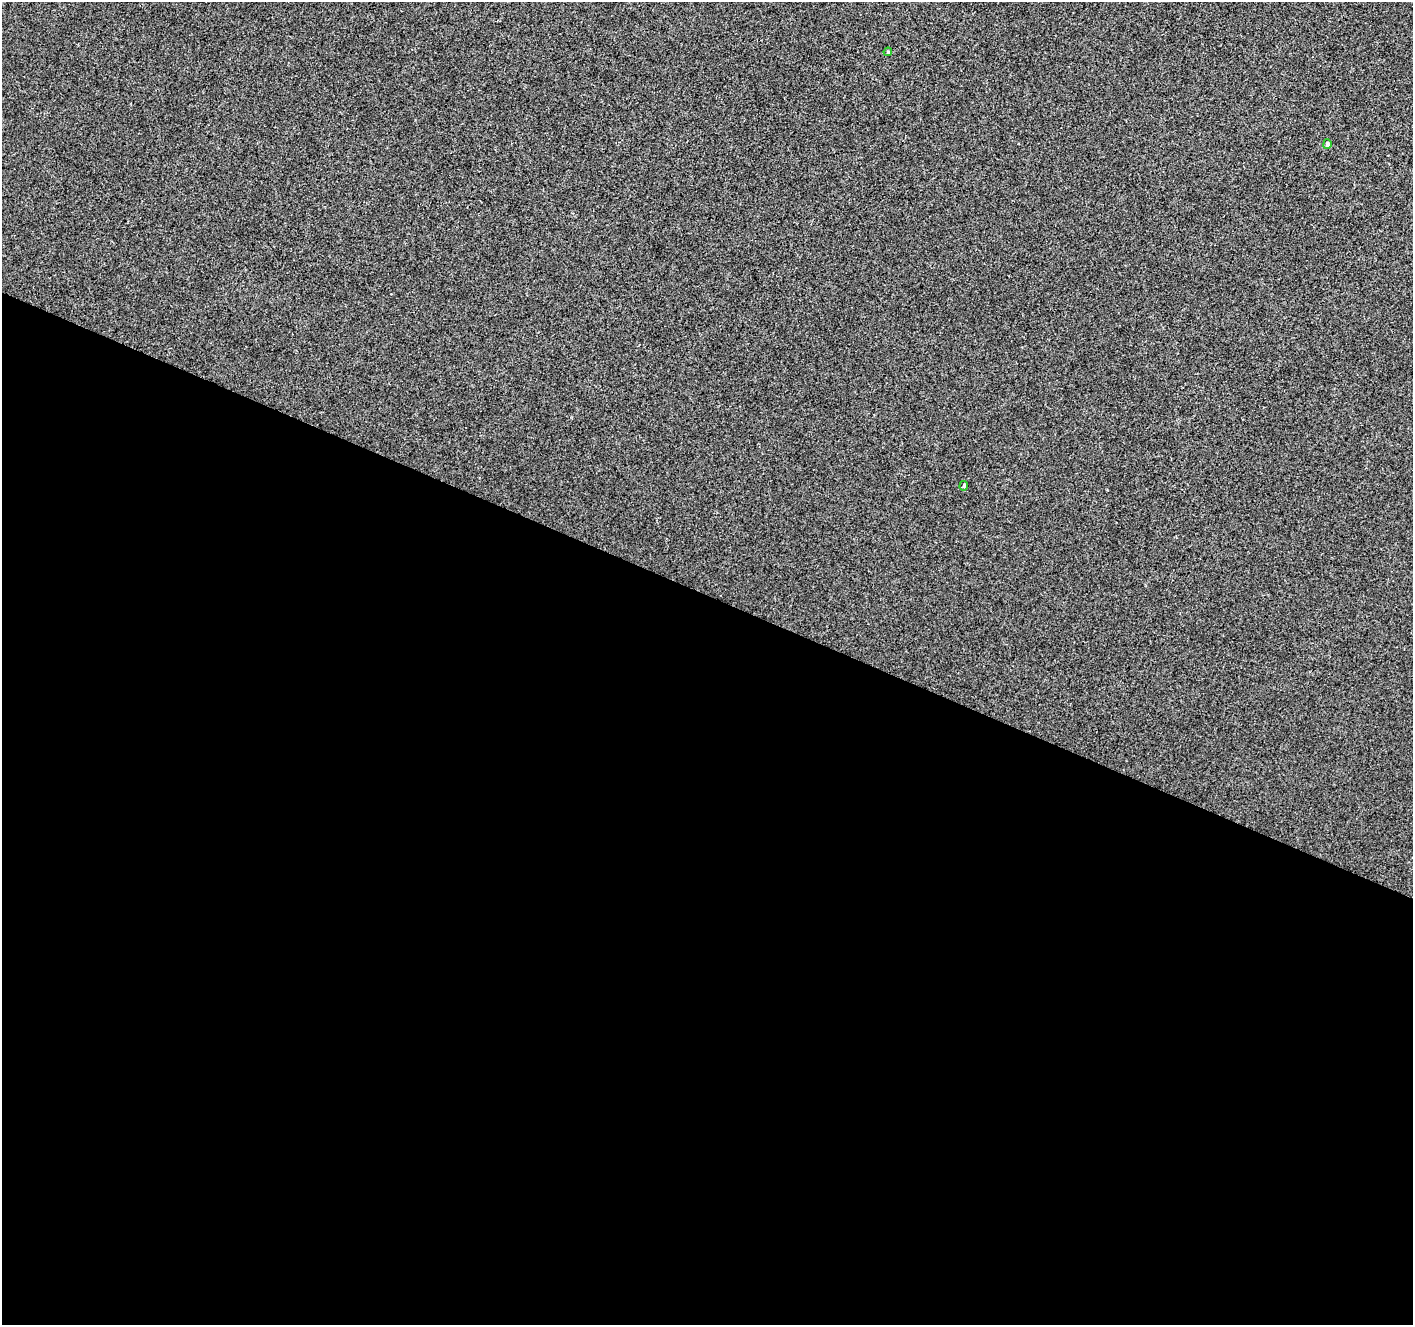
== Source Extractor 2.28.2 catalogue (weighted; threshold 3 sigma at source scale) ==
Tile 14 of 4 x 4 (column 2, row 4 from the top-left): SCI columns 1414-2824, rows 209-1531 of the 5656 x 5772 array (HDU 1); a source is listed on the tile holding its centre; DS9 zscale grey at full resolution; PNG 1415 x 1327 px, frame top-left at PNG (2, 2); each listed source drawn as its Kron ellipse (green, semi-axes under 4 px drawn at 4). Shown black and unused: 55% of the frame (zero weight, under 3 of 4 exposures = <1% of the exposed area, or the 3 px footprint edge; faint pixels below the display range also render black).
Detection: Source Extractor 2.28.2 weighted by HDU 2 'WHT'; one run over the whole footprint, this tile lists its part. Background -1.68e-04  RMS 0.0032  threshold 0.0146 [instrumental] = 3 sigma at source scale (4.5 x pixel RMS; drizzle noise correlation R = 1.50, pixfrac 1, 0.0396/0.0396 arcsec/px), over >= 5 px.
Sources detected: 3; all 3 listed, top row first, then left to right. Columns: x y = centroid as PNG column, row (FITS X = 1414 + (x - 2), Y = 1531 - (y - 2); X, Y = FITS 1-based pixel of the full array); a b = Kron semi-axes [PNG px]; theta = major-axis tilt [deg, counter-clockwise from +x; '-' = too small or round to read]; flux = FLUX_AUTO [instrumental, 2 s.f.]
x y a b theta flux
888 52 4 4 - 0.32
1327 144 5 4 - 0.8
964 486 5 4 - 0.45